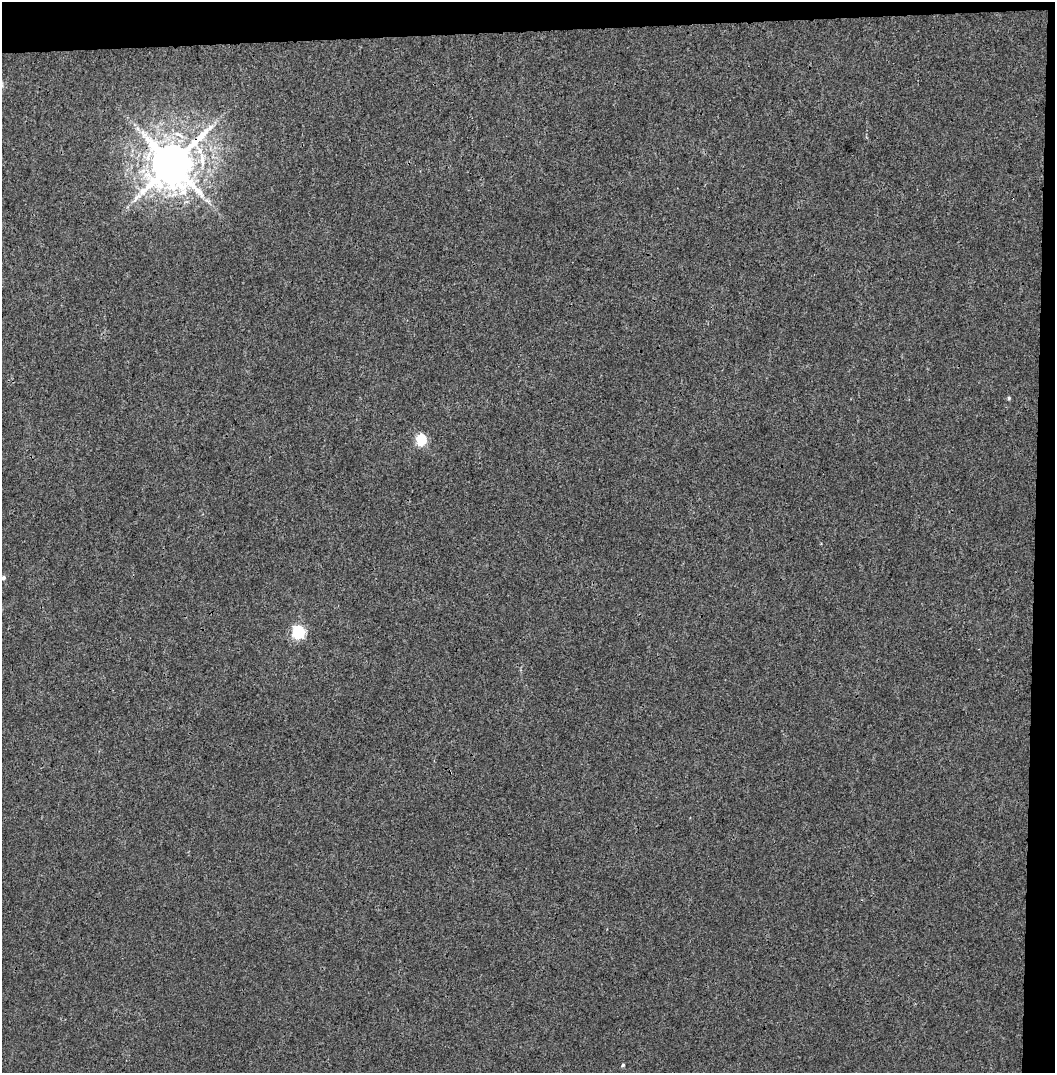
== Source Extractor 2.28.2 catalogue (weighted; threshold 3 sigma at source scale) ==
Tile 2 of 2 x 2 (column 2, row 1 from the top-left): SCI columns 1055-2107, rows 1109-2179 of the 2107 x 2221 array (HDU 1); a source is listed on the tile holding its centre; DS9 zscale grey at full resolution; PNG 1057 x 1075 px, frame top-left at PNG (2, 2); no overlay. Shown black and unused: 5% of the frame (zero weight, under 3 of 4 exposures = <1% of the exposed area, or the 3 px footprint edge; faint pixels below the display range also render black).
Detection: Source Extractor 2.28.2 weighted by HDU 2 'WHT'; one run over the whole footprint, this tile lists its part. Background 0.00121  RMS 0.0028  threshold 0.0126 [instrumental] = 3 sigma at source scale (4.5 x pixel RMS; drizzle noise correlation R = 1.50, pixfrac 1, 0.0396/0.0396 arcsec/px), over >= 5 px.
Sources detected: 7; all 7 listed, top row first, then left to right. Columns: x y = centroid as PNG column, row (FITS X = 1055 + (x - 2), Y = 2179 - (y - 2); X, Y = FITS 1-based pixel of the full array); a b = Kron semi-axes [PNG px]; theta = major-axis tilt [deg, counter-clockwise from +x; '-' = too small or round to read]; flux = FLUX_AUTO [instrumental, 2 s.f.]
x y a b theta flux
172 164 14 12 50 1300
207 200 7 6 - 0.86
1009 398 5 4 - 0.41
421 440 6 5 - 24
3 578 5 4 - 0.64
298 632 6 6 - 43
623 1065 4 4 - 0.42
Overlapping masked pixels (flux is a lower limit): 1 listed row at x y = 172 164